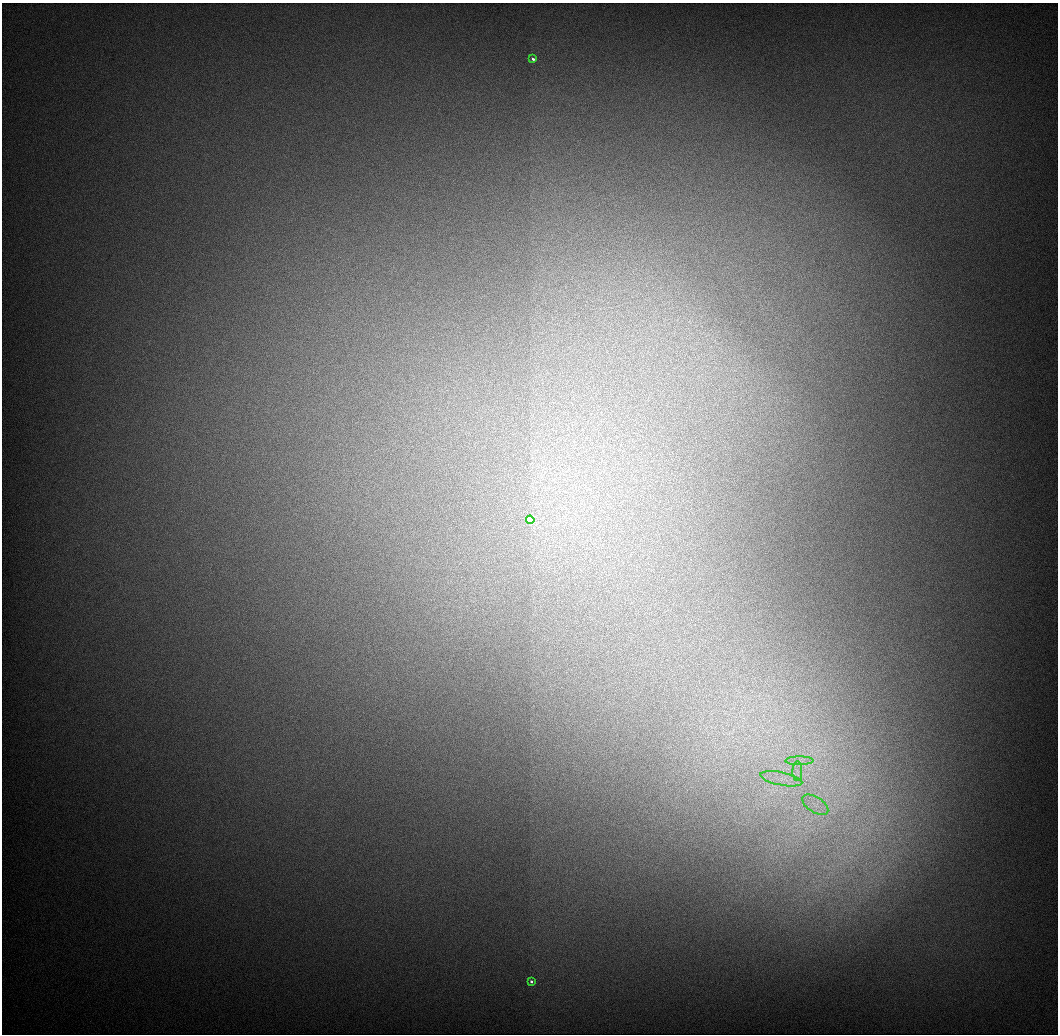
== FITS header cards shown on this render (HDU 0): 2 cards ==
NAXIS1  =                 1056 / Length of Axis 1 (Serial)
NAXIS2  =                 1032 / Length of Axis 2 (Parallel)

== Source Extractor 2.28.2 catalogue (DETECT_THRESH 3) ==
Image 1056 x 1032 px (HDU 0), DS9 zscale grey, 1 PNG px = 1 image px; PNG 1060 x 1036 px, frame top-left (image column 1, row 1032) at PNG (2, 3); each listed source drawn as its Kron ellipse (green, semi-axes under 4 px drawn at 4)
Background 548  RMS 5.8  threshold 17.4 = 3 sigma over >= 5 px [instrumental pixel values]
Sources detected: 7; all 7 listed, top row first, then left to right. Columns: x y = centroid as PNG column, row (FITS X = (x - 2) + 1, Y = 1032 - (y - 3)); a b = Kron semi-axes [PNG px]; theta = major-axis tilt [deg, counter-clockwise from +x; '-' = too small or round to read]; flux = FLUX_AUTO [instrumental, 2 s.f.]
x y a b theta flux
533 59 4 3 - 930
530 520 4 3 - 29000
799 761 14 4 0 2300
797 771 10 5 89 2000
781 779 21 6 -11 4800
815 805 14 7 -33 4000
531 982 3 3 - 1300